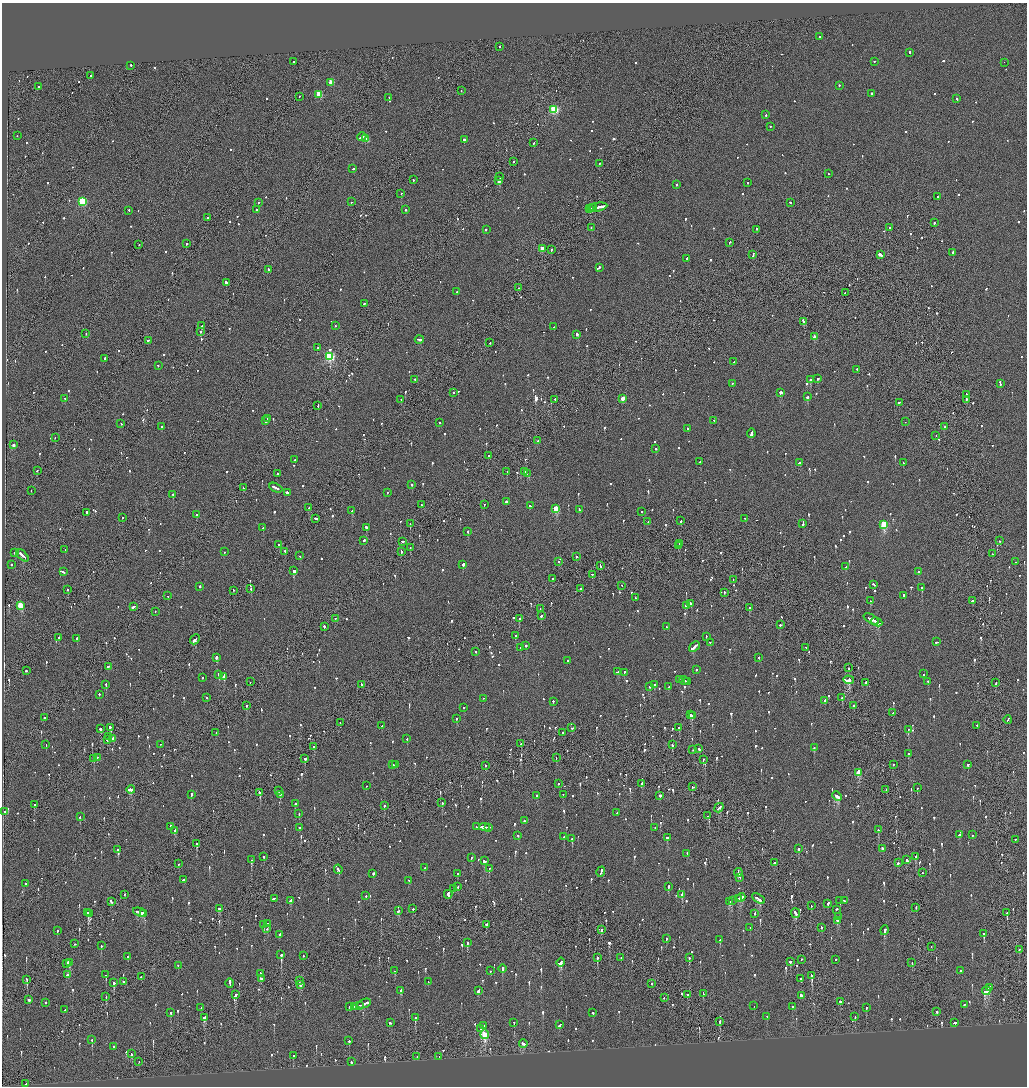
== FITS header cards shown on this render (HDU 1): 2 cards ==
NAXIS1  =                 2050
NAXIS2  =                 2168

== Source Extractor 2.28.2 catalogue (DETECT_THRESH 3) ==
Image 2050 x 2168 px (HDU 1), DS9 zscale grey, zoomed out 1/2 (1 PNG px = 2 x 2 image px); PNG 1029 x 1088 px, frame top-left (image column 2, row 2168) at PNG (2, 3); each listed source drawn as its Kron ellipse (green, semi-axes under 4 px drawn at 4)
Background -0.102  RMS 0.068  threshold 0.204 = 3 sigma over >= 5 px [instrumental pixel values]
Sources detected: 1417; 60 cannot appear on this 1/2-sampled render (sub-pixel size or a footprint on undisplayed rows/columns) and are neither listed nor drawn; of the other 1357, the 500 brightest by FLUX_AUTO listed and drawn (857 fainter detections omitted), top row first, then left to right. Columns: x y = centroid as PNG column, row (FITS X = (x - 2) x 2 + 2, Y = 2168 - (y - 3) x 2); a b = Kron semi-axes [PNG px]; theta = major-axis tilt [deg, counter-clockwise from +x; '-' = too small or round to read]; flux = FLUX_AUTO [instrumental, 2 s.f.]
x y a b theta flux
819 37 2 2 - 310
499 47 2 1 - 340
910 53 2 2 - 190
294 62 2 1 - 270
874 62 2 2 - 620
1004 63 2 1 - 100
131 66 2 1 - 790
90 76 2 2 - 100
331 83 3 3 - 310
839 86 2 2 - 96
39 87 2 2 - 98
461 91 2 2 - 99
872 94 2 2 - 510
319 95 3 3 - 400
299 97 2 1 - 98
389 98 2 2 - 110
957 99 2 2 - 110
554 110 3 3 - 1200
766 115 2 2 - 110
770 127 2 2 - 94
17 136 2 1 - 130
362 137 4 2 - 630
366 139 3 3 - 330
464 140 2 2 - 770
534 143 2 2 - 220
513 162 2 1 - 120
599 164 2 2 - 140
353 169 2 2 - 180
829 174 2 1 - 130
500 177 2 1 - 350
413 180 2 2 - 110
499 181 3 2 - 1600
747 183 2 2 - 99
676 185 2 2 - 200
401 194 2 1 - 180
938 197 2 2 - 100
82 202 3 3 - 1100
352 202 2 2 - 240
258 203 2 2 - 90
790 203 2 2 - 250
592 208 2 1 - 220
594 208 3 2 - 270
597 208 10 2 10 1600
590 209 2 1 - 200
256 210 2 2 - 190
405 210 2 2 - 230
129 211 2 2 - 110
207 218 2 2 - 300
934 223 2 2 - 120
591 228 2 2 - 95
889 228 2 2 - 350
486 230 2 2 - 260
757 230 2 2 - 110
729 243 2 2 - 150
186 244 2 1 - 310
139 245 2 1 - 110
542 249 3 3 - 190
551 250 2 2 - 160
953 253 2 2 - 310
753 255 3 2 - 210
881 255 3 2 - 2000
687 259 2 2 - 370
599 268 2 2 - 93
268 270 2 2 - 300
226 283 3 2 - 530
519 288 2 2 - 98
457 292 2 2 - 93
845 293 2 1 - 140
364 304 2 2 - 94
803 322 3 2 - 580
202 326 2 2 - 180
335 326 2 1 - 120
554 327 2 2 - 130
201 332 2 2 - 170
86 334 2 1 - 120
577 335 3 2 - 280
815 337 2 2 - 120
419 340 4 2 - 220
148 341 2 2 - 120
490 343 2 1 - 120
318 348 2 2 - 140
330 357 3 3 - 1700
105 359 2 2 - 220
734 362 2 2 - 140
158 366 2 2 - 210
857 370 2 2 - 90
817 379 2 2 - 110
415 380 3 2 - 130
810 380 3 2 - 320
733 384 2 1 - 150
1000 384 2 2 - 120
454 393 2 2 - 120
781 393 3 2 - 340
967 395 2 2 - 200
808 397 3 2 - 440
65 399 2 2 - 110
623 399 3 2 - 210
401 400 3 1 - 130
555 400 2 2 - 150
966 400 2 2 - 160
899 403 2 2 - 96
318 406 2 1 - 93
267 419 3 2 - 220
266 421 3 2 - 200
714 421 2 2 - 200
905 422 2 1 - 100
439 423 2 2 - 120
121 424 2 2 - 93
161 427 2 2 - 320
945 427 2 2 - 330
687 429 2 2 - 130
751 434 4 2 - 560
936 436 2 1 - 130
55 438 2 1 - 94
538 441 2 2 - 180
13 445 3 2 - 92
656 449 2 2 - 100
488 456 2 2 - 120
295 460 2 1 - 120
700 462 2 2 - 94
799 463 4 2 - 240
903 463 2 2 - 170
37 471 2 1 - 95
507 472 2 1 - 340
524 472 2 2 - 150
277 474 2 2 - 310
527 474 2 2 - 140
412 485 3 2 - 180
243 488 2 1 - 290
276 488 7 2 -26 590
31 491 2 1 - 96
288 493 4 2 - 500
388 493 2 2 - 150
173 495 2 2 - 120
506 502 2 2 - 1800
421 505 2 2 - 100
484 505 2 1 - 92
530 506 2 2 - 110
309 508 2 1 - 99
556 509 3 3 - 570
579 510 2 2 - 93
352 511 2 2 - 120
641 512 2 2 - 96
86 513 2 2 - 410
196 515 2 2 - 170
122 518 2 2 - 96
316 519 4 2 - 310
744 519 2 2 - 170
681 521 2 2 - 490
648 522 2 2 - 250
410 524 2 1 - 330
803 524 4 2 - 260
884 525 3 3 - 890
263 528 2 2 - 110
367 528 3 2 - 350
468 532 2 2 - 340
364 541 2 2 - 190
1000 541 2 2 - 110
402 542 3 2 - 140
679 544 3 1 - 280
278 545 2 2 - 190
678 546 2 1 - 220
410 548 2 1 - 150
65 550 2 2 - 180
224 552 2 2 - 110
285 552 3 1 - 140
401 552 3 2 - 260
15 553 2 2 - 160
992 554 2 1 - 89
22 556 8 2 -45 530
300 556 2 2 - 92
576 557 2 2 - 250
558 562 2 2 - 100
1015 562 2 2 - 300
11 565 2 2 - 110
463 565 2 2 - 1900
600 566 3 1 - 93
846 567 2 2 - 160
294 571 3 2 - 630
63 572 3 2 - 110
918 572 2 2 - 120
592 575 2 2 - 96
552 579 2 1 - 100
733 580 2 2 - 99
874 585 4 2 - 160
622 586 3 1 - 160
199 587 2 2 - 370
922 588 3 2 - 110
251 589 2 1 - 210
580 589 2 2 - 130
68 590 2 2 - 250
233 591 2 2 - 97
724 593 3 2 - 120
168 596 2 2 - 100
903 596 3 2 - 220
635 598 2 2 - 91
870 601 2 2 - 270
972 601 2 2 - 150
691 604 4 2 - 300
20 606 3 3 - 560
686 606 2 2 - 200
133 607 4 2 - 200
749 608 2 2 - 380
540 609 2 2 - 110
155 612 2 2 - 100
541 616 3 2 - 150
335 619 2 2 - 120
520 619 2 2 - 93
871 619 8 2 -31 560
877 622 5 2 - 330
780 625 2 2 - 210
324 627 2 2 - 470
667 627 3 2 - 200
515 636 2 2 - 140
706 637 2 2 - 230
59 638 2 2 - 250
77 639 2 2 - 290
195 640 5 2 - 1400
937 642 3 2 - 160
710 643 2 1 - 150
526 646 2 2 - 230
694 647 6 2 41 1200
521 648 2 2 - 100
806 648 2 1 - 97
475 652 2 1 - 120
216 658 2 2 - 1000
759 658 2 2 - 190
568 661 2 2 - 540
108 667 3 2 - 120
848 668 2 1 - 120
696 670 2 2 - 270
26 671 2 2 - 170
617 672 3 2 - 280
624 673 2 2 - 130
924 674 2 2 - 170
219 675 2 2 - 790
224 677 3 2 - 910
202 678 2 2 - 130
679 680 2 2 - 280
849 680 5 3 - 1200
684 681 5 2 - 300
250 682 2 1 - 96
688 682 3 2 - 200
928 682 2 2 - 200
866 683 2 2 - 390
996 683 2 1 - 110
106 685 2 2 - 130
361 685 2 2 - 200
655 685 2 2 - 370
650 687 2 2 - 150
668 687 2 2 - 110
99 695 2 2 - 140
207 698 2 2 - 93
842 698 2 2 - 120
483 699 2 1 - 110
825 701 2 2 - 95
553 702 2 2 - 100
246 706 2 2 - 190
853 706 2 2 - 240
463 708 2 2 - 120
893 713 2 2 - 190
690 715 2 2 - 120
692 716 2 2 - 230
44 718 2 2 - 220
456 719 2 2 - 91
1008 720 4 2 - 210
340 723 2 2 - 89
382 726 2 2 - 160
977 726 2 2 - 320
110 728 3 2 - 820
572 728 2 2 - 94
679 728 2 2 - 150
100 729 2 2 - 420
908 730 2 2 - 100
216 733 2 1 - 180
562 733 3 2 - 100
108 737 3 1 - 410
113 739 2 2 - 700
407 739 2 2 - 99
107 740 2 2 - 170
521 744 2 2 - 100
46 745 2 1 - 230
160 745 2 1 - 410
672 745 2 2 - 220
314 747 2 2 - 290
814 748 2 2 - 120
699 749 2 2 - 190
693 750 2 1 - 150
909 754 3 2 - 130
97 758 2 1 - 310
556 758 2 2 - 91
94 759 2 2 - 110
305 759 3 2 - 250
703 760 2 1 - 100
392 765 2 2 - 95
395 765 2 2 - 98
893 765 2 2 - 100
968 765 2 2 - 410
485 766 2 1 - 99
859 773 3 3 - 400
558 784 2 2 - 150
642 784 2 2 - 180
366 786 2 2 - 140
693 787 2 2 - 210
917 788 2 1 - 110
131 790 4 2 - 470
886 790 2 2 - 110
279 791 2 2 - 140
260 793 3 2 - 240
191 795 3 2 - 130
280 795 2 2 - 540
563 795 2 2 - 91
536 796 2 2 - 110
660 796 2 2 - 760
837 796 5 3 - 420
442 803 2 1 - 410
296 804 3 2 - 220
34 805 2 2 - 130
384 806 2 2 - 280
719 808 5 2 - 230
4 812 2 2 - 100
617 813 2 2 - 100
299 814 2 2 - 110
708 816 3 2 - 460
80 817 2 2 - 120
524 821 2 2 - 110
171 827 3 2 - 140
476 827 2 2 - 460
485 827 5 2 - 760
299 828 2 2 - 99
489 828 3 1 - 250
655 828 2 2 - 140
878 830 2 2 - 170
175 831 3 2 - 240
959 835 3 2 - 150
972 835 2 2 - 98
518 836 2 2 - 230
564 837 2 2 - 160
667 838 2 2 - 490
572 839 2 2 - 390
1015 840 2 1 - 160
197 844 3 2 - 420
798 849 2 2 - 490
882 849 3 2 - 240
118 850 2 2 - 160
687 854 2 2 - 200
264 857 2 2 - 130
916 857 3 2 - 190
471 858 2 2 - 98
251 860 2 2 - 700
906 860 3 2 - 710
484 861 3 2 - 500
774 863 2 1 - 340
898 863 3 2 - 450
178 864 2 2 - 100
425 868 2 2 - 93
489 869 2 2 - 200
338 870 5 2 - 310
601 872 5 2 - 410
738 873 4 2 - 320
923 873 2 1 - 160
373 874 2 2 - 570
458 874 2 2 - 150
740 878 2 2 - 89
184 880 3 2 - 180
409 881 2 2 - 91
25 884 2 2 - 110
458 887 2 2 - 160
668 887 3 2 - 160
453 889 2 2 - 160
124 895 2 1 - 260
448 895 4 2 - 460
682 895 4 2 - 620
366 896 2 2 - 160
741 898 4 2 - 300
275 899 4 1 - 310
738 899 2 1 - 110
758 899 7 2 -32 380
291 901 3 2 - 120
732 901 2 1 - 110
840 901 2 2 - 390
844 901 2 2 - 130
111 902 3 2 - 180
730 902 3 3 - 220
828 904 4 2 - 150
811 906 2 2 - 110
916 908 3 1 - 120
219 909 3 2 - 180
413 909 2 2 - 140
836 910 3 2 - 150
398 911 3 2 - 140
139 912 6 2 -18 440
88 913 3 2 - 430
1007 913 2 1 - 450
90 914 4 2 - 310
143 914 3 2 - 330
755 914 3 2 - 130
796 914 5 2 - 320
839 917 3 2 - 430
837 921 3 2 - 270
268 924 2 2 - 130
264 925 2 1 - 320
486 925 2 2 - 350
750 928 2 1 - 94
821 928 2 2 - 100
267 929 2 2 - 120
602 930 3 2 - 500
57 931 2 2 - 130
885 931 5 2 - 230
984 934 2 2 - 570
280 935 3 2 - 330
666 939 2 2 - 110
720 940 3 2 - 170
467 943 2 2 - 340
75 944 2 2 - 110
101 946 2 2 - 220
931 947 2 1 - 110
1019 950 3 2 - 140
281 955 3 2 - 790
303 956 2 1 - 120
128 957 2 1 - 120
597 958 3 2 - 290
621 958 2 1 - 110
689 958 3 2 - 120
801 960 2 1 - 310
835 960 2 2 - 140
790 962 2 2 - 150
69 963 3 2 - 250
561 963 4 2 - 590
912 963 2 1 - 110
67 964 3 2 - 200
178 966 2 2 - 130
502 969 4 2 - 280
395 971 2 2 - 92
490 971 2 2 - 110
961 971 2 2 - 110
260 974 3 2 - 380
67 975 3 2 - 470
106 975 2 2 - 270
812 976 3 2 - 230
141 977 2 2 - 250
261 979 2 2 - 250
801 979 2 2 - 250
27 980 3 2 - 150
299 981 2 1 - 96
123 982 2 2 - 96
428 982 2 2 - 110
114 983 3 2 - 1500
230 983 5 2 - 670
652 984 2 2 - 170
301 985 4 2 - 200
989 988 3 2 - 610
401 991 3 2 - 140
478 991 3 2 - 450
986 991 4 3 - 870
703 994 3 1 - 270
235 995 3 2 - 890
688 995 2 2 - 110
801 996 4 2 - 2900
106 997 3 1 - 270
664 998 2 2 - 97
29 1000 2 2 - 1100
840 1002 2 2 - 280
45 1003 2 2 - 96
364 1004 7 2 23 730
965 1005 3 2 - 100
360 1006 2 1 - 200
754 1006 2 1 - 100
350 1007 2 2 - 180
355 1007 2 2 - 96
793 1007 2 2 - 110
201 1008 2 2 - 95
866 1008 2 2 - 100
65 1010 3 2 - 120
937 1012 2 2 - 250
171 1013 3 2 - 110
593 1013 2 2 - 110
767 1017 2 2 - 100
855 1017 2 2 - 120
205 1018 4 2 - 370
415 1018 3 2 - 150
720 1022 3 2 - 170
390 1023 3 2 - 190
514 1023 2 1 - 530
954 1023 2 2 - 320
560 1025 3 2 - 150
483 1026 2 2 - 200
481 1029 2 2 - 520
485 1035 5 3 - 630
92 1040 3 2 - 140
349 1041 2 2 - 230
523 1044 4 2 - 280
114 1047 2 2 - 110
132 1054 2 2 - 250
293 1056 3 2 - 200
417 1057 2 2 - 160
439 1057 2 1 - 220
139 1062 2 1 - 95
351 1062 2 2 - 110
26 1084 3 2 - 140
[857 fainter detections neither listed nor drawn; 60 sub-pixel or undisplayed-footprint detections neither listed nor drawn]